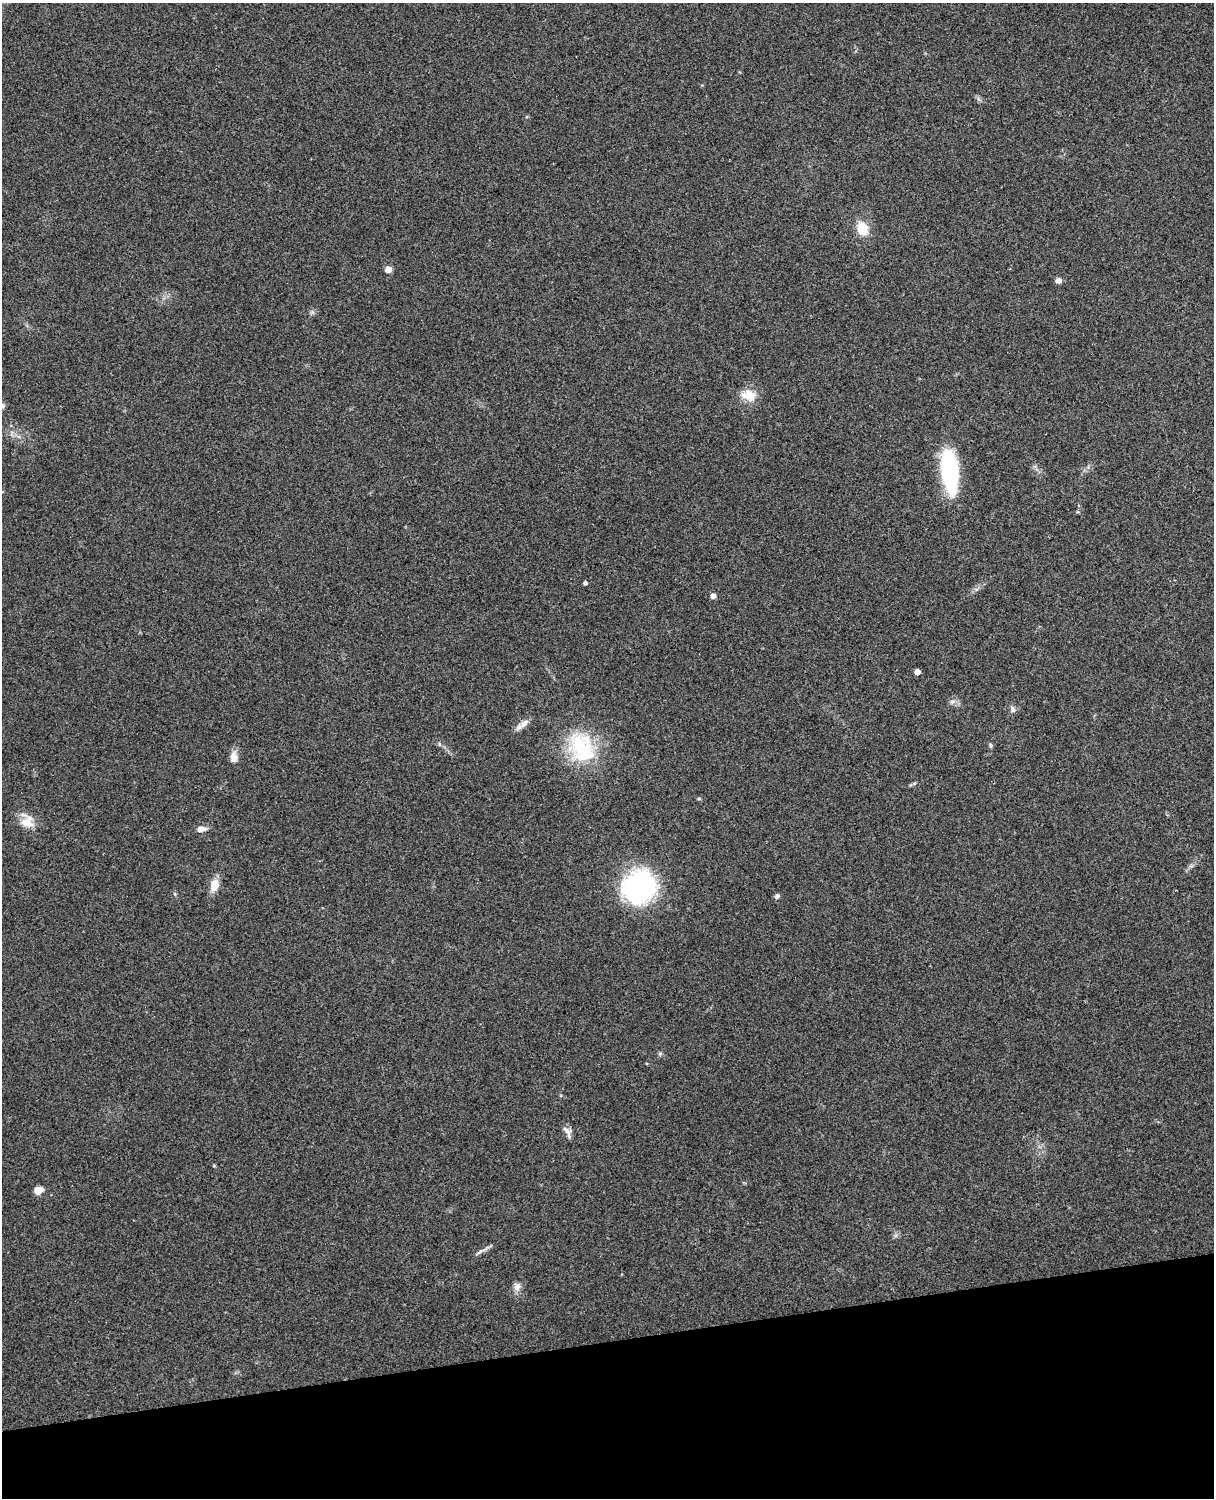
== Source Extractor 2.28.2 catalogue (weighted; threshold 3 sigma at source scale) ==
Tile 10 of 4 x 3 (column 2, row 3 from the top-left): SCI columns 1331-2542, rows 164-1659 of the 5088 x 4927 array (HDU 1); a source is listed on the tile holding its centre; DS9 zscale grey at full resolution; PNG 1216 x 1500 px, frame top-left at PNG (2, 3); no overlay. Shown black and unused: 10% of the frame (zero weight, under 3 of 4 exposures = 6% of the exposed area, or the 3 px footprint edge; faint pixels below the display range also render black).
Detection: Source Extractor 2.28.2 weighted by HDU 2 'WHT'; one run over the whole footprint, this tile lists its part. Background 0.265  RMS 0.0089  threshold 0.0403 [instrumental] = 3 sigma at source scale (4.5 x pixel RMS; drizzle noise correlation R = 1.50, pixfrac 1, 0.05/0.05 arcsec/px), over >= 5 px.
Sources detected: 25; all 25 listed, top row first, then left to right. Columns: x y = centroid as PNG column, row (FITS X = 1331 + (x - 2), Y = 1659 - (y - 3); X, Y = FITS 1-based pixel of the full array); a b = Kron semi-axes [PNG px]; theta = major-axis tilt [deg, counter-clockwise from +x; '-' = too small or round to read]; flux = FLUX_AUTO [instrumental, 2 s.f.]
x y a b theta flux
862 228 14 11 -70 18
388 269 5 4 - 10
1058 280 7 6 - 3.6
749 395 20 15 -18 13
2 405 6 6 - 2
950 471 38 14 -86 110
585 583 4 4 - 2.2
713 596 5 5 - 4.6
917 672 4 4 - 6.6
952 702 8 5 18 2.5
1013 709 8 7 - 2.8
524 723 16 8 37 5.7
991 745 6 4 -82 1.4
582 748 42 30 -65 62
234 757 14 9 88 6.6
27 822 18 15 8 13
201 829 9 6 6 5.1
214 885 13 9 78 12
639 887 33 31 30 130
777 896 7 5 36 2.2
567 1130 15 7 -41 4.7
214 1166 5 3 - 0.85
38 1190 6 5 - 19
479 1252 11 4 35 2.3
517 1286 10 9 - 4.4
Isophote crosses this tile's border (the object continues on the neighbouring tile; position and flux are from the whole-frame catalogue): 1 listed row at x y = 2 405